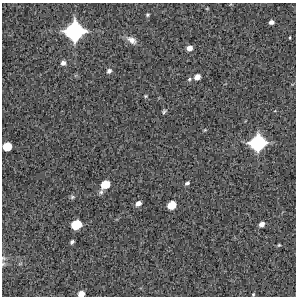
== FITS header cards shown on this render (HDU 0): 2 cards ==
NAXIS1  =                  294 /Length X axis
NAXIS2  =                  294 /Length Y axis

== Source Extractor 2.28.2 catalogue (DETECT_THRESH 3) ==
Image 294 x 294 px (HDU 0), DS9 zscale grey, 1 PNG px = 1 image px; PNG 298 x 298 px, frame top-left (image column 1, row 294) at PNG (2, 3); no overlay
Background 13300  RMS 320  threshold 966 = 3 sigma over >= 5 px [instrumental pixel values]
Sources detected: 30; all 30 listed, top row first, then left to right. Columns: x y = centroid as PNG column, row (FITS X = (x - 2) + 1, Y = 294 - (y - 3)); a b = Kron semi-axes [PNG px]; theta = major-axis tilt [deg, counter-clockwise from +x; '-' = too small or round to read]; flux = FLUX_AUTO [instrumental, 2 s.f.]
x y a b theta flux
207 8 4 3 - 1.5e+04
147 15 4 3 - 2.7e+04
271 22 5 4 - 6.9e+04
74 31 14 13 - 1.9e+06
290 37 3 2 - 1.7e+04
131 40 12 7 -31 1.4e+05
189 48 5 5 - 1.3e+05
63 63 5 4 - 7.3e+04
109 71 5 5 - 5.8e+04
197 77 6 5 - 1.4e+05
189 79 5 4 - 3.0e+04
145 96 4 4 - 2.2e+04
164 111 6 4 48 3.5e+04
205 130 5 3 - 1.9e+04
258 143 13 11 32 1.5e+06
7 147 7 6 - 4.1e+05
187 183 5 4 - 4.7e+04
105 184 8 7 - 3.9e+05
101 192 6 6 - 5.2e+04
72 197 6 5 - 3.6e+04
138 203 6 5 - 1.1e+05
172 205 7 6 - 3.6e+05
262 224 5 4 - 1.0e+05
76 225 8 7 - 5.5e+05
72 242 4 4 - 4.5e+04
279 245 4 4 - 2.2e+04
3 258 7 5 -16 4.8e+04
3 264 7 5 67 4.0e+04
81 294 6 5 - 1.8e+05
253 294 4 3 - 2.2e+04
At the frame edge (FLAGS 8, measured only in part): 4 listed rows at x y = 3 258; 3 264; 81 294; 253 294